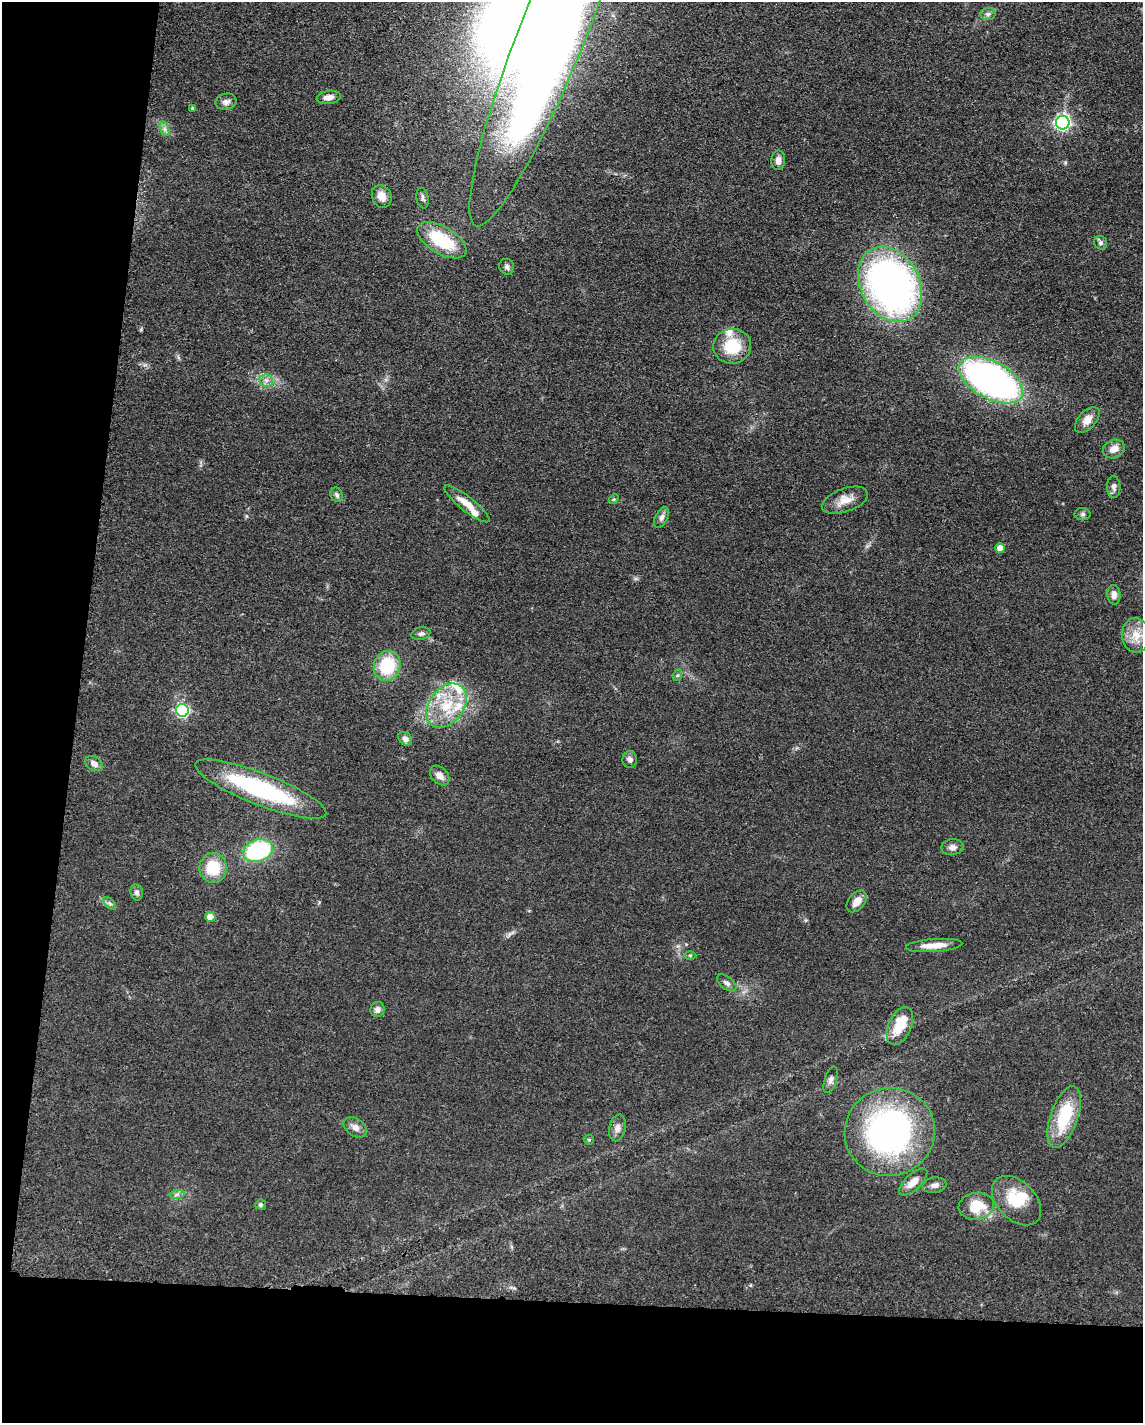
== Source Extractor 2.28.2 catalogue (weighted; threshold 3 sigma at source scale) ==
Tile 9 of 4 x 3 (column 1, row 3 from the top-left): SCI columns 14-1154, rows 229-1649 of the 4591 x 4659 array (HDU 1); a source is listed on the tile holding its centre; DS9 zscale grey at full resolution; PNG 1145 x 1425 px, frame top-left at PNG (2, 2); each listed source drawn as its Kron ellipse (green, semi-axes under 4 px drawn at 4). Shown black and unused: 15% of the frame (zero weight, under 3 of 5 exposures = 4% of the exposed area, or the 3 px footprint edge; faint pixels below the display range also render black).
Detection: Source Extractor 2.28.2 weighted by HDU 2 'WHT'; one run over the whole footprint, this tile lists its part. Background 0.0483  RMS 0.0056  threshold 0.0254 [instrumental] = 3 sigma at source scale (4.5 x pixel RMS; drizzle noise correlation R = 1.50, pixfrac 1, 0.05/0.05 arcsec/px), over >= 5 px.
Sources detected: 73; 4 inside a brighter object's white glare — neither listed nor drawn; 6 inside a brighter listed object's ellipse — not listed separately; the other 63 listed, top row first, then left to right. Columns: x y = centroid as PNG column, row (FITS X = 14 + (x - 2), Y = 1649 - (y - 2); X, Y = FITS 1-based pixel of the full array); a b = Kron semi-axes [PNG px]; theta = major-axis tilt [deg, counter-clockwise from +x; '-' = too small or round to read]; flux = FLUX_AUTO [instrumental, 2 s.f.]
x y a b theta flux
988 14 7 6 - 1.5
554 30 211 33 68 860
329 97 12 6 9 3.7
226 102 10 8 12 2.6
192 108 4 4 - 0.82
1063 123 7 6 - 150
165 129 7 4 -71 1.6
778 160 10 6 87 3.1
382 196 12 9 -67 5
423 198 10 6 -80 1.7
442 240 27 13 -30 29
1101 243 7 6 - 1.4
507 267 8 7 - 1.6
890 284 40 29 -61 240
732 346 19 17 7 20
266 380 7 6 - 2.1
991 380 35 18 -29 220
1087 420 15 8 47 5.1
1114 449 11 9 26 4.6
1114 487 11 7 -88 2.5
337 495 7 6 - 1.5
614 499 5 4 - 0.74
845 500 24 11 19 7
467 504 28 7 -39 7.4
1083 514 8 6 0 1.2
662 517 11 6 62 2.3
1000 548 5 4 - 5.8
1114 595 10 6 -85 3.1
421 634 9 6 13 1.7
1136 635 17 14 -83 8.9
387 666 15 13 70 26
678 675 6 4 70 0.83
446 706 24 17 52 21
182 710 6 6 - 86
405 739 8 6 -45 2.4
630 760 8 7 - 1.9
94 764 9 6 -32 3.3
440 775 11 8 -46 3.8
261 789 70 16 -21 72
952 847 11 8 7 2.8
258 851 15 11 19 61
213 868 15 14 - 18
137 892 8 6 -79 2
857 901 12 8 49 5
110 903 8 4 -44 1.2
210 917 5 5 - 5.4
934 945 28 6 4 7.4
690 955 6 4 0 0.76
727 983 11 6 -38 2
377 1010 7 7 - 2.5
900 1026 20 11 66 17
831 1080 14 6 72 2.2
1064 1117 32 13 71 29
355 1127 13 8 -34 3.4
617 1128 13 8 78 3.1
890 1132 45 44 - 160
589 1140 5 4 - 0.74
913 1182 18 8 44 5.6
935 1185 12 7 10 2.5
177 1194 7 4 1 1.4
1017 1201 29 19 -45 21
261 1205 5 5 - 1.1
976 1206 18 13 8 15
Isophote crosses this tile's border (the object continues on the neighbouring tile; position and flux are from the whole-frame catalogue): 1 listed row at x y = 554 30